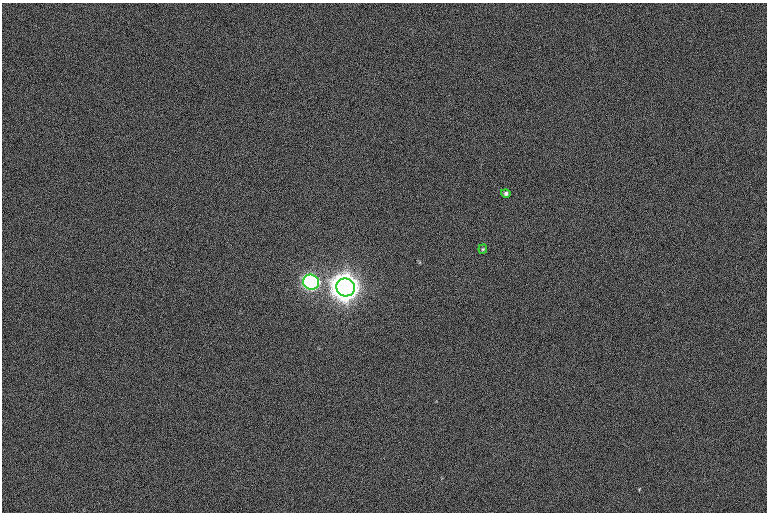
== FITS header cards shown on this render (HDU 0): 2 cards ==
NAXIS1  =                 765  / length of data axis 1
NAXIS2  =                 510  / length of data axis 2

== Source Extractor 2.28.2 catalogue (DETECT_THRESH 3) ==
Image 765 x 510 px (HDU 0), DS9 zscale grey, 1 PNG px = 1 image px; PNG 769 x 514 px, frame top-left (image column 1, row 510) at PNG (2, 3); each listed source drawn as its Kron ellipse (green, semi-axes under 4 px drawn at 4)
Background 5.98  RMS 12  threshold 37.3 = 3 sigma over >= 5 px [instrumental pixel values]
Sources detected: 4; all 4 listed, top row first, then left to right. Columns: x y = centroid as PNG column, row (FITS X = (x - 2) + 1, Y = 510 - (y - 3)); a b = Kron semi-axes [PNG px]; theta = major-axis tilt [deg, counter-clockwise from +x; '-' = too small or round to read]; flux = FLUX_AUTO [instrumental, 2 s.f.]
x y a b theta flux
506 193 5 4 - 1.8e+03
483 249 4 4 - 9.4e+02
311 282 8 7 - 4.6e+05
346 287 9 9 - 2.4e+06